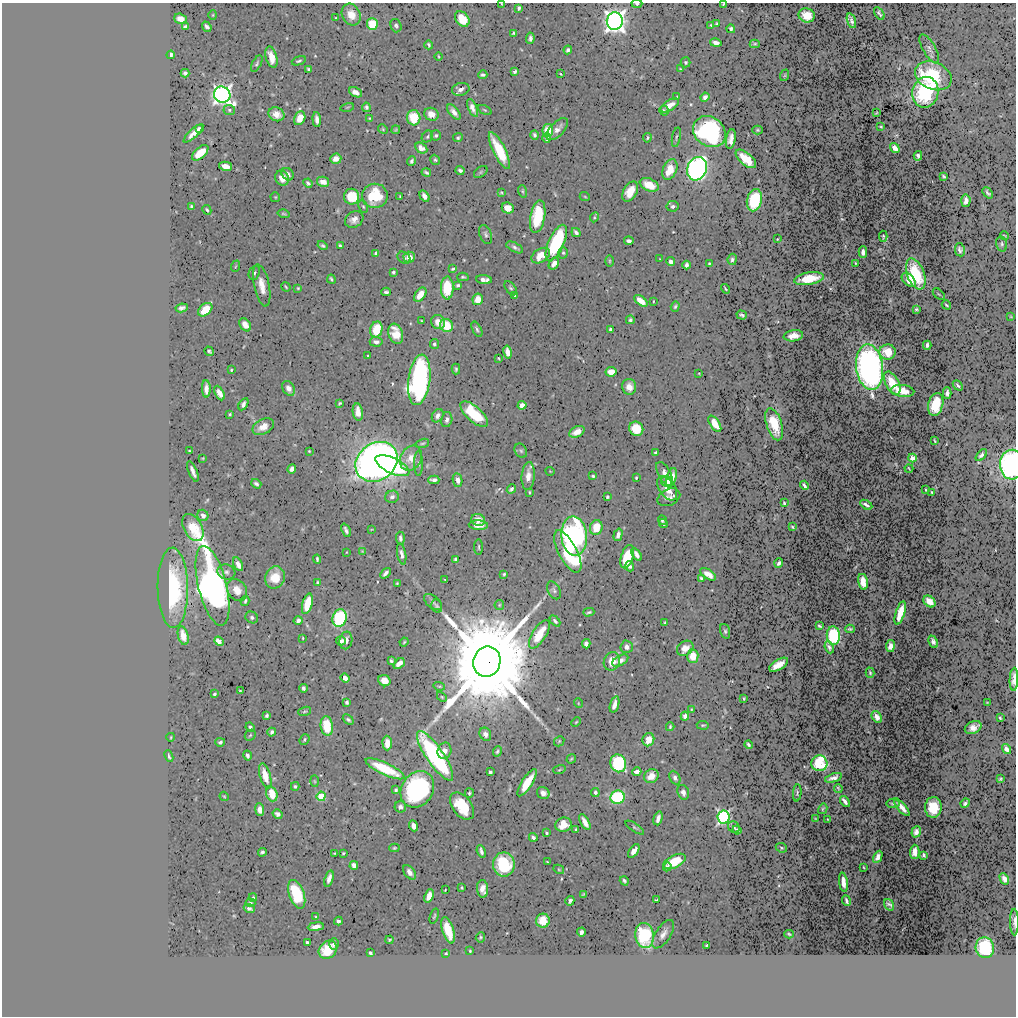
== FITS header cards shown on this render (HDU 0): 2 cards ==
NAXIS1  =                 1014
NAXIS2  =                 1014

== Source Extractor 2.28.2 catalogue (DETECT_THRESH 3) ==
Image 1014 x 1014 px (HDU 0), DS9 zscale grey, 1 PNG px = 1 image px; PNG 1018 x 1018 px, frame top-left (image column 1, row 1014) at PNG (2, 3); each listed source drawn as its Kron ellipse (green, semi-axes under 4 px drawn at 4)
Background 0.502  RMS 0.012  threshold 0.0345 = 3 sigma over >= 5 px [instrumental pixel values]
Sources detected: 488; all 488 listed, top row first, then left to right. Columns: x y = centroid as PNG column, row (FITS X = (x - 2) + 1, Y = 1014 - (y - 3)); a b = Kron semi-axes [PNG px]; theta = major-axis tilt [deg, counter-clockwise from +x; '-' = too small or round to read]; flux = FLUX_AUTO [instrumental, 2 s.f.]
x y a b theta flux
502 4 3 2 - 0.43
637 4 5 3 - 1.8
723 4 4 2 - 0.67
519 8 4 3 - 1.8
879 13 7 3 -55 1.5
213 15 4 4 - 0.84
351 15 11 9 -64 9.4
807 15 8 7 - 12
336 18 3 2 - 0.6
180 19 6 5 - 5.4
462 19 8 6 -53 17
615 21 9 8 - 480
851 21 8 3 -73 2.4
372 24 6 5 - 21
717 24 4 3 - 1.2
711 25 3 3 - 0.75
396 26 7 5 -74 1.8
185 27 4 3 - 1.7
207 27 5 3 - 2.2
731 29 4 3 - 1.6
513 33 4 3 - 1.1
530 38 5 3 - 2.2
716 43 6 4 -12 2.9
755 44 5 4 - 0.99
429 45 4 3 - 1.3
929 49 16 6 -60 3.6
568 50 4 3 - 1.9
171 55 4 3 - 2.5
438 56 4 2 - 0.73
271 57 11 5 -74 8.7
299 61 7 3 19 1.4
686 62 5 5 - 1.3
257 64 9 4 62 1.5
680 69 3 2 - 0.79
309 70 4 3 - 1.3
515 71 4 3 - 1.8
185 73 4 4 - 1.8
560 74 3 2 - 0.59
483 75 4 3 - 1.6
785 75 6 3 71 0.72
933 76 19 13 -22 48
461 89 9 6 14 3.4
355 92 7 4 -26 4.2
925 92 15 13 78 61
222 95 8 7 - 350
677 96 3 2 - 0.5
705 97 4 4 - 2.8
670 105 10 5 33 7.8
347 107 7 3 13 0.71
366 107 5 4 - 1.9
472 108 9 4 -66 4.5
229 110 6 5 - 1.5
485 110 7 4 -27 1.1
664 111 5 4 - 1.3
454 112 9 4 -51 4.5
876 113 3 2 - 0.61
276 114 8 6 -25 7.7
431 114 7 6 - 6.3
300 118 7 5 65 11
369 118 3 3 - 0.69
414 118 7 6 - 22
317 120 7 4 -84 3.5
881 127 3 2 - 0.67
200 129 4 3 - 1.7
383 129 5 4 - 0.94
557 129 14 6 47 5.5
396 130 5 3 - 1.1
548 130 6 5 - 16
757 130 5 4 - 0.97
709 132 17 14 -37 130
193 133 13 4 43 5.7
436 135 5 5 - 1.5
534 135 4 3 - 1.5
427 137 6 5 - 1.5
676 137 10 3 78 1.2
458 138 5 4 - 1.3
547 138 5 3 - 2.5
647 138 5 4 - 1.3
731 139 10 5 80 4.8
421 148 6 5 - 4.2
895 148 5 4 - 5.7
499 150 20 6 -64 30
200 153 10 5 42 13
918 156 5 4 - 1.7
336 159 5 5 - 5.6
746 159 12 6 -40 17
435 160 5 4 - 1.2
411 161 4 3 - 1.6
226 166 7 4 -14 8.4
697 169 12 9 69 250
460 170 4 3 - 1.9
670 170 11 7 65 17
426 172 5 3 - 1.4
481 172 7 5 37 1.2
288 174 7 5 -49 2.5
944 176 4 3 - 0.93
282 178 8 7 - 6.9
323 182 6 5 - 6.2
308 183 5 3 - 1.9
649 185 10 6 -24 13
522 191 6 4 -74 1.1
630 192 11 6 61 11
501 193 3 3 - 0.83
988 193 6 3 -49 1.6
375 196 13 12 - 37
400 196 3 2 - 0.71
424 196 6 4 -60 3.7
275 197 5 4 - 0.85
352 197 8 7 - 25
585 197 5 3 - 0.77
754 200 11 7 76 42
966 201 6 4 86 4.5
191 206 3 3 - 1
673 206 6 5 - 2.2
363 207 6 4 -63 1.1
508 208 6 5 - 8.2
207 210 5 3 - 1.2
284 214 6 3 -14 1.1
538 217 16 7 79 35
594 217 5 4 - 0.9
354 219 10 7 29 5.1
576 232 5 3 - 2.1
486 234 10 6 -68 2.1
883 236 5 3 - 0.82
1005 236 4 2 - 0.67
777 239 3 2 - 0.52
629 241 5 3 - 2.4
556 243 19 7 66 58
1002 244 7 5 -76 1.4
322 246 5 4 - 1.4
340 246 4 3 - 1.8
515 247 9 4 -28 2.2
960 250 7 5 -79 2.2
863 252 5 3 - 3.1
376 253 4 3 - 1.3
563 253 5 5 - 1.3
541 256 10 6 32 13
409 257 6 5 - 6.6
404 258 7 5 -35 1.9
660 259 4 2 - 0.49
732 259 6 4 82 1.9
609 261 6 4 90 0.93
671 262 4 4 - 3.2
554 263 6 4 57 3.8
855 263 3 2 - 0.48
709 264 3 3 - 0.87
687 265 4 3 - 2.4
236 266 6 3 69 0.9
453 269 4 3 - 1
393 272 3 3 - 1.5
254 273 7 5 68 1.6
916 274 16 8 -70 37
463 277 6 4 1 1.2
331 279 5 3 - 1.3
809 279 15 6 10 17
484 280 8 4 -4 4.1
909 280 8 5 -44 7.3
262 285 21 7 -78 9.6
458 285 4 3 - 1.4
286 287 5 2 - 0.82
298 288 4 3 - 0.75
447 288 11 6 90 31
511 288 8 5 -52 1.6
725 289 5 3 - 0.77
386 292 4 3 - 1.5
939 294 7 3 -45 0.73
420 295 8 5 53 10
515 296 4 3 - 1.9
478 299 6 5 - 8.7
641 301 8 4 -37 9.1
653 301 3 2 - 0.5
946 305 5 3 - 0.93
675 307 5 4 - 1.2
182 308 6 4 9 2.5
916 309 3 3 - 1
205 310 8 5 41 19
742 315 5 3 - 1.4
1011 317 4 2 - 0.6
630 320 4 4 - 1.4
421 321 3 2 - 0.6
438 322 7 7 - 7.5
245 325 7 5 -56 6.1
446 326 7 6 - 19
376 329 8 6 74 20
477 329 8 4 -62 1.7
610 329 3 3 - 1.7
396 334 10 7 -71 16
793 336 10 5 8 5.5
376 342 6 5 - 2.9
434 344 5 4 - 1.5
927 345 4 3 - 2.2
209 351 5 3 - 1.3
508 352 7 4 -79 6.5
888 352 8 7 - 10
368 356 3 2 - 0.72
498 358 3 2 - 0.74
870 367 23 13 -82 300
456 369 5 3 - 1.3
231 370 3 3 - 0.8
611 372 5 4 - 8.9
699 373 3 2 - 0.55
419 380 25 11 83 240
892 383 12 6 -61 15
958 385 6 4 -49 2.1
629 387 8 7 - 6.4
289 388 8 6 -59 4.2
206 389 9 4 -89 5.2
902 391 12 6 -5 11
219 393 8 4 -62 5.9
947 393 5 4 - 2.5
340 403 4 3 - 0.92
243 404 7 4 59 2.7
936 404 11 7 75 24
522 405 4 4 - 7.2
358 412 8 5 -81 6.4
230 414 3 3 - 0.97
474 414 17 7 -42 32
438 416 7 5 60 3.2
447 420 7 5 79 2.8
715 424 9 4 -56 13
774 424 17 7 -73 17
263 427 11 7 28 7.9
636 429 7 7 - 20
577 432 8 5 25 7
934 441 4 2 - 0.72
422 443 7 3 17 1
189 451 3 2 - 0.76
309 451 3 3 - 0.66
521 451 7 6 - 1.7
656 452 4 3 - 1.3
981 455 7 4 49 2.5
203 458 4 2 - 0.56
411 458 13 10 60 10
912 458 4 4 - 7.6
377 462 22 18 37 600
419 464 12 4 90 2.1
1012 465 15 12 88 150
392 466 18 7 -25 70
909 468 4 2 - 0.61
292 469 5 4 - 3.2
193 471 11 3 -68 3.5
550 471 4 3 - 0.53
664 474 13 6 -61 6.4
528 476 14 6 86 6.9
593 476 4 3 - 1.1
672 477 10 4 74 7.7
636 478 3 2 - 0.81
434 480 5 4 - 2.8
457 480 7 4 -81 3.8
667 482 6 5 - 6.7
256 484 5 3 - 1.9
804 485 5 3 - 1.9
667 488 14 7 -55 7.1
511 489 5 3 - 1.9
926 490 3 2 - 0.55
529 492 3 2 - 0.79
932 492 3 2 - 0.74
392 497 7 6 - 2.7
607 497 4 3 - 1.2
669 497 12 8 25 4.4
784 503 4 2 - 1.4
866 505 6 3 -31 2.3
203 515 6 5 - 3.4
478 520 7 6 - 6.3
662 520 5 3 - 1.1
663 524 4 3 - 1.3
478 525 9 4 -4 6.1
193 527 14 9 -61 18
792 527 3 2 - 0.95
596 528 7 6 - 17
372 529 3 2 - 0.52
346 530 7 3 -66 2.2
618 535 6 4 74 3.9
574 536 19 12 -85 230
400 538 6 4 -85 2.3
479 547 8 3 90 1.1
362 551 4 4 - 0.66
568 551 23 9 -62 46
347 552 3 2 - 0.43
402 554 10 4 -79 2.9
636 554 7 4 -56 3.4
627 557 12 6 72 30
317 559 4 3 - 1.3
456 559 4 3 - 1.5
779 563 4 4 - 1.9
238 564 7 4 -62 5.1
630 566 5 4 - 1.9
226 572 9 7 -18 2.8
385 573 6 3 48 2.7
504 574 4 3 - 1
708 574 9 4 -33 5.9
275 577 11 9 65 13
701 578 3 3 - 1.3
445 580 3 2 - 0.58
863 582 8 5 -79 11
318 583 4 4 - 1.4
397 583 3 2 - 0.69
212 586 41 14 -76 380
173 588 40 15 -89 66
237 590 12 9 -57 7.6
554 590 9 6 -63 2.2
245 601 5 3 - 1.2
433 602 10 6 -39 2.3
929 602 7 5 -44 11
307 604 10 5 75 22
499 605 5 4 - 0.95
437 606 6 5 - 1.5
589 612 5 3 - 1.2
900 613 12 4 73 16
252 617 6 5 - 1.9
340 618 9 7 72 70
298 620 4 4 - 3
555 621 6 4 -47 2.2
665 623 3 3 - 0.84
819 626 4 2 - 1.1
850 629 4 3 - 1.1
725 631 7 5 -71 1.4
539 634 16 6 58 19
183 636 9 5 -76 7.2
833 636 9 6 -85 60
303 638 3 3 - 0.68
346 640 9 6 79 4.5
219 641 5 4 - 8.6
341 641 5 4 - 2.8
404 642 5 3 - 0.8
933 642 6 4 -65 2.5
586 644 4 4 - 3.5
890 646 6 4 80 5.4
627 647 6 6 - 3.4
829 647 6 3 -69 1.8
685 648 9 7 35 6.9
693 656 7 5 -85 12
391 661 4 3 - 1.6
612 661 9 8 - 11
620 661 9 5 29 4
487 662 15 13 71 22000
399 664 6 4 42 5.2
779 665 10 5 30 11
870 673 5 4 - 1.2
345 678 5 4 - 4.1
1014 679 11 4 88 5.7
384 681 6 5 - 9.3
439 686 6 3 -17 0.98
303 688 4 3 - 1.8
240 691 4 3 - 0.59
214 694 4 3 - 1.2
442 697 6 3 -45 0.81
744 698 3 2 - 0.72
347 702 4 3 - 1.6
987 702 3 2 - 0.44
578 703 5 3 - 0.59
615 704 8 4 73 5
691 709 4 2 - 0.59
305 711 7 4 18 1.1
267 715 4 3 - 1.7
685 716 4 4 - 4.1
877 717 6 4 -60 3.8
1000 718 3 2 - 0.81
348 720 6 3 -41 1.5
576 722 5 3 - 0.76
703 725 6 4 -5 1.1
327 726 10 6 -83 27
250 727 5 4 - 1.6
670 727 4 3 - 1
973 728 9 6 25 5.2
272 732 4 3 - 1.9
485 734 7 5 -64 3.8
250 735 6 4 45 0.94
171 737 4 2 - 0.58
304 740 6 4 51 1.5
648 740 7 5 69 9.8
559 741 5 4 - 1
220 742 5 4 - 1.6
387 743 7 4 -88 8.3
748 745 4 3 - 1.8
1006 749 5 4 - 5.2
444 751 8 7 - 4.3
497 751 6 4 66 1.4
247 755 5 3 - 2.2
169 756 6 3 -67 1.4
435 756 29 8 -55 140
571 759 5 2 - 0.77
618 763 9 8 - 71
819 763 8 8 - 40
385 769 21 6 -25 31
559 770 6 3 19 0.79
637 771 4 4 - 3.9
490 772 4 3 - 1.6
265 776 13 5 -74 12
651 776 7 6 - 8.2
675 778 7 5 -63 2.6
833 778 9 4 18 3.4
1001 779 3 3 - 0.92
314 781 6 3 -88 0.77
527 783 16 5 58 20
295 786 4 3 - 1.2
838 788 4 2 - 0.9
417 789 19 15 58 120
396 790 4 3 - 1.5
595 792 4 4 - 2.1
683 792 7 5 -72 3.8
469 793 5 4 - 1.3
543 793 6 5 - 4.3
797 793 8 3 84 1.1
272 794 7 5 -72 17
224 796 5 3 - 0.76
321 796 4 4 - 23
617 797 7 6 - 54
845 801 6 3 -52 3.7
965 803 5 3 - 1.7
893 804 6 3 -8 1.4
462 806 15 9 -53 30
400 807 6 5 - 3.4
902 807 11 4 -50 7.4
933 807 10 8 87 24
823 809 5 4 - 0.9
260 810 6 4 -84 4.9
277 814 5 4 - 2.3
724 817 6 6 - 130
658 818 7 4 74 3.9
816 819 3 2 - 0.57
828 820 3 2 - 0.53
585 822 8 4 -59 6.9
563 825 8 7 - 11
414 826 5 4 - 4.9
635 827 11 4 -33 1.3
734 827 6 5 - 2
576 830 3 3 - 0.9
737 830 4 4 - 2
916 832 5 4 - 3.9
546 833 3 3 - 1.2
533 837 4 3 - 2.2
394 848 5 4 - 0.94
781 848 6 4 -23 1.1
481 851 6 3 -69 2.4
634 851 7 4 55 4.9
262 852 4 3 - 1.6
915 852 7 4 88 6.4
334 853 3 2 - 0.54
343 853 3 2 - 0.84
924 855 4 3 - 1.8
878 857 6 4 63 4.2
674 861 12 6 26 22
547 862 3 2 - 0.62
504 864 12 10 90 50
354 865 4 4 - 7.9
667 867 4 3 - 1.7
863 867 3 2 - 0.54
559 869 5 4 - 0.91
409 872 8 5 -54 4.4
329 879 8 4 73 4
1004 879 6 4 -61 5
624 881 5 4 - 1.9
843 882 10 4 -82 6
462 888 3 3 - 0.88
483 889 9 5 -87 5.9
445 890 3 2 - 0.58
297 894 15 7 -70 42
583 894 4 3 - 0.95
429 896 7 4 69 7.6
253 898 4 3 - 0.96
656 900 4 2 - 0.87
570 901 5 4 - 2.2
846 901 5 3 - 1.8
250 903 5 4 - 1.1
889 905 6 4 -56 2.2
249 909 5 3 - 2.2
434 916 8 3 72 1.1
316 917 4 4 - 1.3
338 921 4 3 - 2.4
543 921 7 7 - 15
1014 922 13 3 -89 2.9
316 927 8 4 8 4.6
448 930 14 5 -73 26
581 932 4 4 - 2.9
663 934 16 7 56 5.3
789 934 4 2 - 1
645 935 12 9 -80 55
480 937 5 4 - 1.1
390 940 4 3 - 1
308 943 4 3 - 3.8
334 944 5 4 - 2.2
706 945 3 3 - 0.85
985 948 10 9 - 55
328 950 10 8 46 21
470 951 3 3 - 0.86
370 953 4 3 - 1.5
446 953 4 3 - 0.93
At the frame edge (FLAGS 8, measured only in part): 6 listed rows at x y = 502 4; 637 4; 723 4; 1012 465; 1014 679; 1014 922